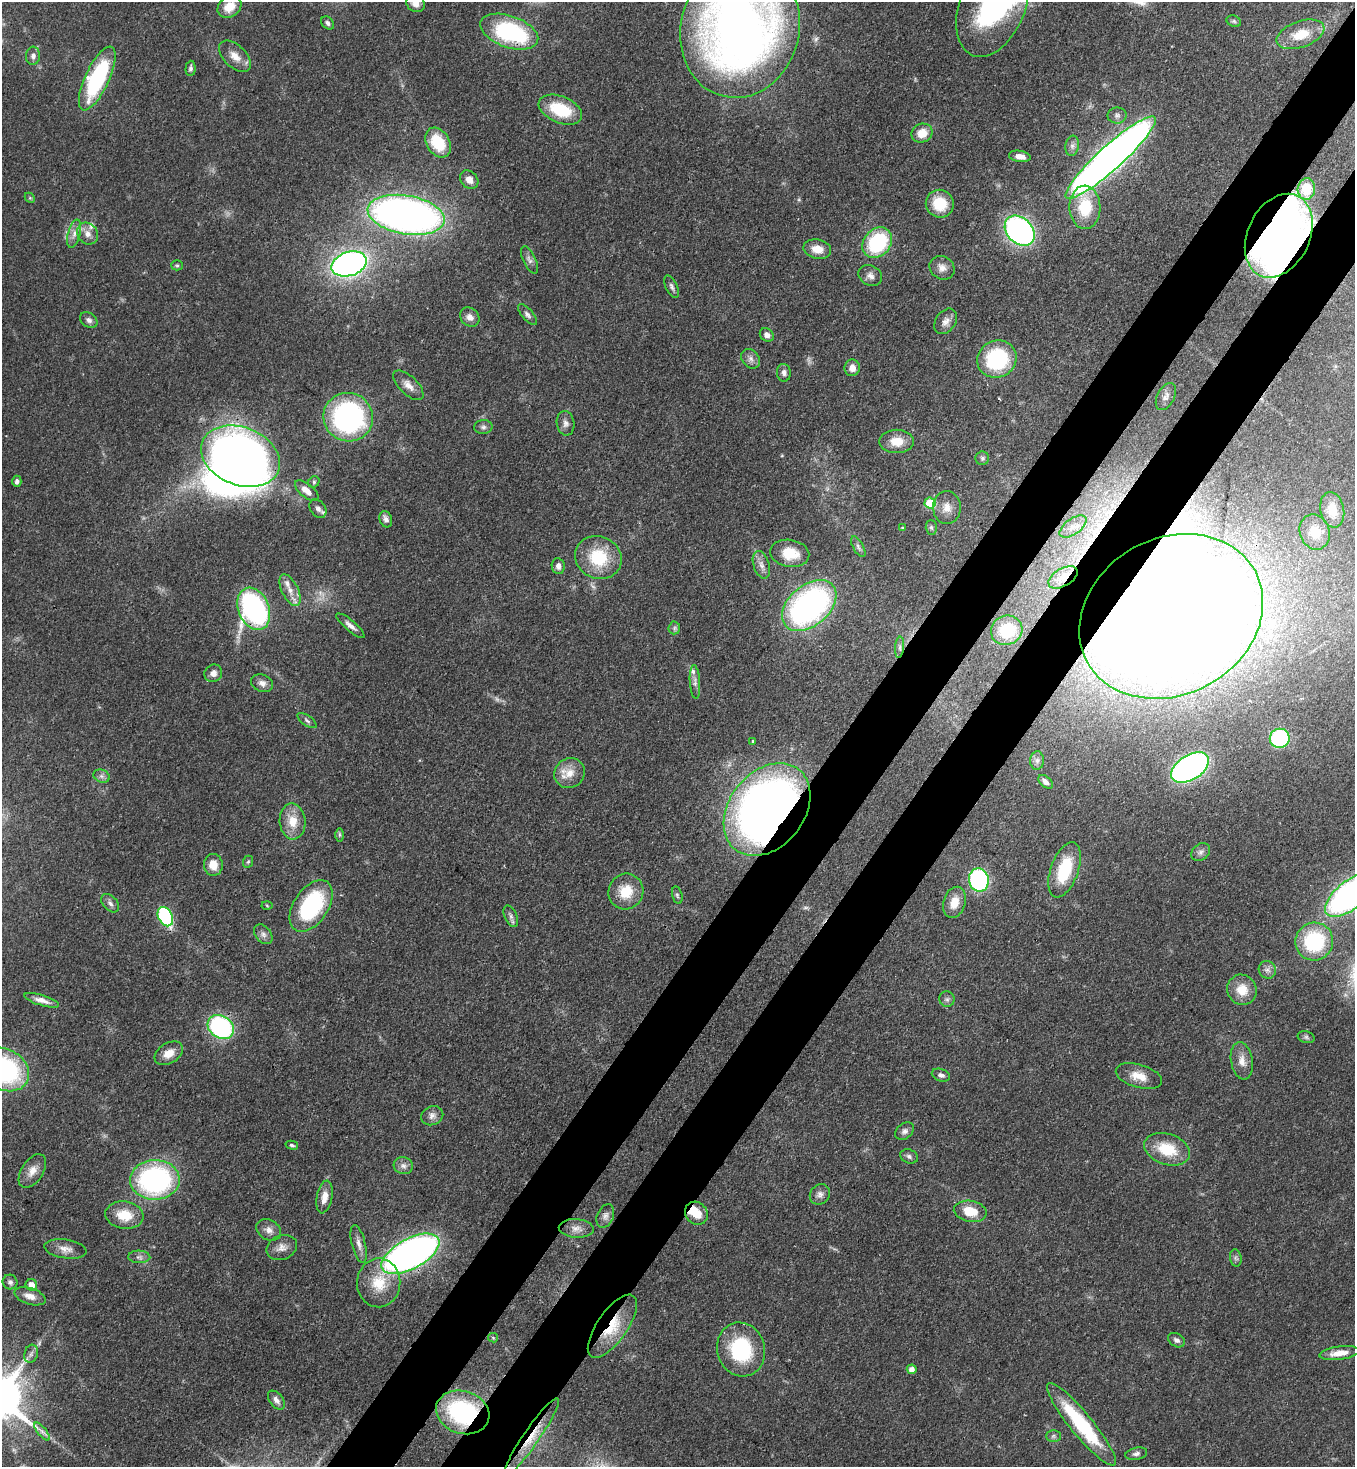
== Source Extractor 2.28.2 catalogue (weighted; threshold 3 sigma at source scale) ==
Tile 10 of 4 x 4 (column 2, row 3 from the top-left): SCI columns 1579-2931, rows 1527-2991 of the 6004 x 5981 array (HDU 1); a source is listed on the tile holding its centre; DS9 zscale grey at full resolution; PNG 1357 x 1469 px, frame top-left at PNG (2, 2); each listed source drawn as its Kron ellipse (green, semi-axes under 4 px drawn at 4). Shown black and unused: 9% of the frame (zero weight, under 3 of 4 exposures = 7% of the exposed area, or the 3 px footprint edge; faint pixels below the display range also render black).
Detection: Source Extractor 2.28.2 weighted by HDU 2 'WHT'; one run over the whole footprint, this tile lists its part. Background 0.0725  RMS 0.0036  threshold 0.0164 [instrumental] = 3 sigma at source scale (4.5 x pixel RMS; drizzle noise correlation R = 1.50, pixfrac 1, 0.05/0.05 arcsec/px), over >= 5 px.
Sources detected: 169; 3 too faint to see at this stretch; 2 inside a brighter object's white glare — neither listed nor drawn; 3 inside a brighter listed object's ellipse — not listed separately; the other 161 listed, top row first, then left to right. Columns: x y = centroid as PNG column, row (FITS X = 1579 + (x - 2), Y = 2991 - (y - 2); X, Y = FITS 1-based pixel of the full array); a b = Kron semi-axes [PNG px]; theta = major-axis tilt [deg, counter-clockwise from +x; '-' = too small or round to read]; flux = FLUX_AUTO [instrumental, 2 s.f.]
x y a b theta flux
416 3 10 8 -32 2.4
992 6 54 32 69 51
229 7 13 10 36 5.9
1234 21 7 5 -21 0.78
328 23 7 5 -48 1.1
740 28 70 59 76 320
509 32 30 16 -19 42
1300 34 25 13 19 8.4
33 56 9 7 86 1.6
235 56 19 11 -44 4.6
191 68 7 5 86 1
97 78 35 12 65 45
560 110 23 13 -22 17
1117 115 9 8 - 1.4
922 133 11 9 23 5.4
438 143 16 11 -59 14
1072 146 10 6 81 1.5
1020 156 11 5 -9 2.7
1111 157 60 12 42 400
469 180 10 8 -48 2.8
1306 189 11 8 86 3.6
30 198 6 4 -44 0.46
940 204 14 13 - 11
1085 207 22 15 -88 16
406 215 39 19 -10 250
1020 231 17 12 -45 110
74 234 14 6 76 2.4
88 234 11 10 - 3
1279 236 44 31 64 280
877 243 16 13 49 30
817 249 14 9 -11 4.6
529 260 15 6 -64 1.6
349 264 18 12 18 160
177 265 5 5 - 0.55
942 268 13 11 -33 3
870 276 12 10 -29 2.2
672 287 12 5 -64 1.2
527 314 12 5 -50 1.3
470 317 10 8 -41 2.3
89 320 9 7 -35 1.5
946 321 14 10 54 2.5
767 335 7 6 - 1.8
751 359 11 8 -53 1.9
997 359 20 18 25 35
852 368 8 7 - 2.7
784 373 9 7 -83 1.4
408 385 19 9 -44 3.3
1166 397 15 8 62 1.9
348 417 25 24 - 77
565 423 12 9 -81 1.9
483 427 9 7 3 1.2
897 441 17 12 0 6.1
241 456 41 29 -21 280
982 458 7 6 - 0.9
17 481 5 4 - 1.1
314 482 6 5 - 0.64
307 491 14 6 -40 3.3
930 503 5 5 - 16
947 508 16 14 -88 4.4
318 509 10 7 -53 1.6
1332 510 18 12 -80 7.9
386 519 8 6 -70 1.6
1073 527 15 7 35 3.3
902 528 4 2 - 0.27
931 528 7 5 -87 0.79
1315 532 18 15 -69 7.6
858 547 11 5 -61 1.2
790 553 19 13 -11 8.9
598 557 24 21 -22 18
761 565 14 8 -73 2.5
558 566 8 6 -82 1.8
1063 577 16 9 30 3.5
290 590 17 8 -65 3.6
809 605 31 20 40 110
254 609 22 15 -68 88
1171 616 95 78 29 1600
350 626 18 5 -40 2
674 628 6 6 - 0.86
1007 630 16 14 24 14
900 647 11 4 86 1.2
213 673 9 8 - 2.3
695 682 17 5 -86 1.8
262 683 11 8 -24 2.1
307 721 11 5 -35 0.98
1280 738 10 9 - 41
753 741 3 3 - 0.47
1037 760 9 7 89 1.6
1190 767 21 12 32 130
569 773 16 14 37 5.5
102 776 8 6 -20 1.3
1046 782 8 5 -39 1.7
767 809 51 37 51 320
293 821 18 13 -86 6.9
339 835 7 4 -90 0.66
1201 852 10 8 39 1.5
248 862 6 5 - 0.61
213 865 11 9 -86 4.7
1064 870 29 13 71 18
979 880 12 10 -77 54
626 892 18 17 - 9.5
677 895 9 5 -75 0.84
1351 895 30 14 38 140
954 902 16 11 73 5.4
110 903 11 7 -46 1.4
267 905 5 3 - 0.39
311 906 29 17 56 40
511 916 11 6 -66 1.3
165 917 10 7 -63 37
263 934 11 7 -51 1.7
1314 941 19 18 - 29
1267 970 9 8 - 1.6
1242 990 15 14 - 7.1
947 999 8 7 - 1.2
42 1000 18 5 -17 2.5
221 1027 14 11 -36 58
1306 1037 8 6 -16 0.92
169 1053 15 10 32 4.5
1242 1061 19 11 -80 3.9
4 1069 27 20 -28 61
941 1075 9 6 -19 1.3
1139 1076 24 11 -16 5.7
432 1116 11 9 21 2
905 1131 10 7 38 1.7
292 1145 6 4 -14 0.66
1167 1149 23 15 -18 13
909 1156 9 7 -25 1.2
403 1166 10 8 -16 1.8
32 1171 19 10 57 3.9
155 1180 25 20 1 76
820 1194 10 9 - 1.9
324 1197 16 7 79 3.7
970 1211 16 10 -10 8.4
696 1213 12 10 -46 7.4
124 1215 19 13 -9 9.5
605 1216 12 8 66 1.7
576 1228 17 9 -3 2.7
269 1230 13 10 -29 2.5
359 1244 19 6 -76 2.4
282 1248 16 12 23 3
65 1249 21 9 -9 3.4
410 1254 32 15 28 200
139 1257 11 6 -2 1.4
1236 1258 9 5 -81 1
10 1282 7 7 - 1.2
379 1283 24 21 86 12
31 1285 6 5 - 3.6
30 1296 16 8 -18 3.4
612 1326 37 15 55 13
493 1338 5 4 - 0.44
1176 1340 9 6 -32 1.5
741 1349 27 24 -73 28
1339 1353 20 6 7 4.8
31 1354 9 6 72 1.4
912 1369 5 4 - 2.2
276 1400 11 6 -52 1.7
463 1412 27 21 -18 47
1081 1424 52 11 -51 31
42 1431 11 3 -50 1.1
1053 1436 7 6 - 0.96
531 1437 46 8 55 9.1
1136 1454 11 6 11 1.3
Overlapping masked pixels (flux is a lower limit): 12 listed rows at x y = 740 28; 509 32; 1279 236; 241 456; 1063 577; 254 609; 1171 616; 767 809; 410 1254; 612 1326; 463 1412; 531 1437
Isophote crosses this tile's border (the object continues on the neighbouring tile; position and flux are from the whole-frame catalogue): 6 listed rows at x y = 416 3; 992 6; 740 28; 1171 616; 1351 895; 4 1069